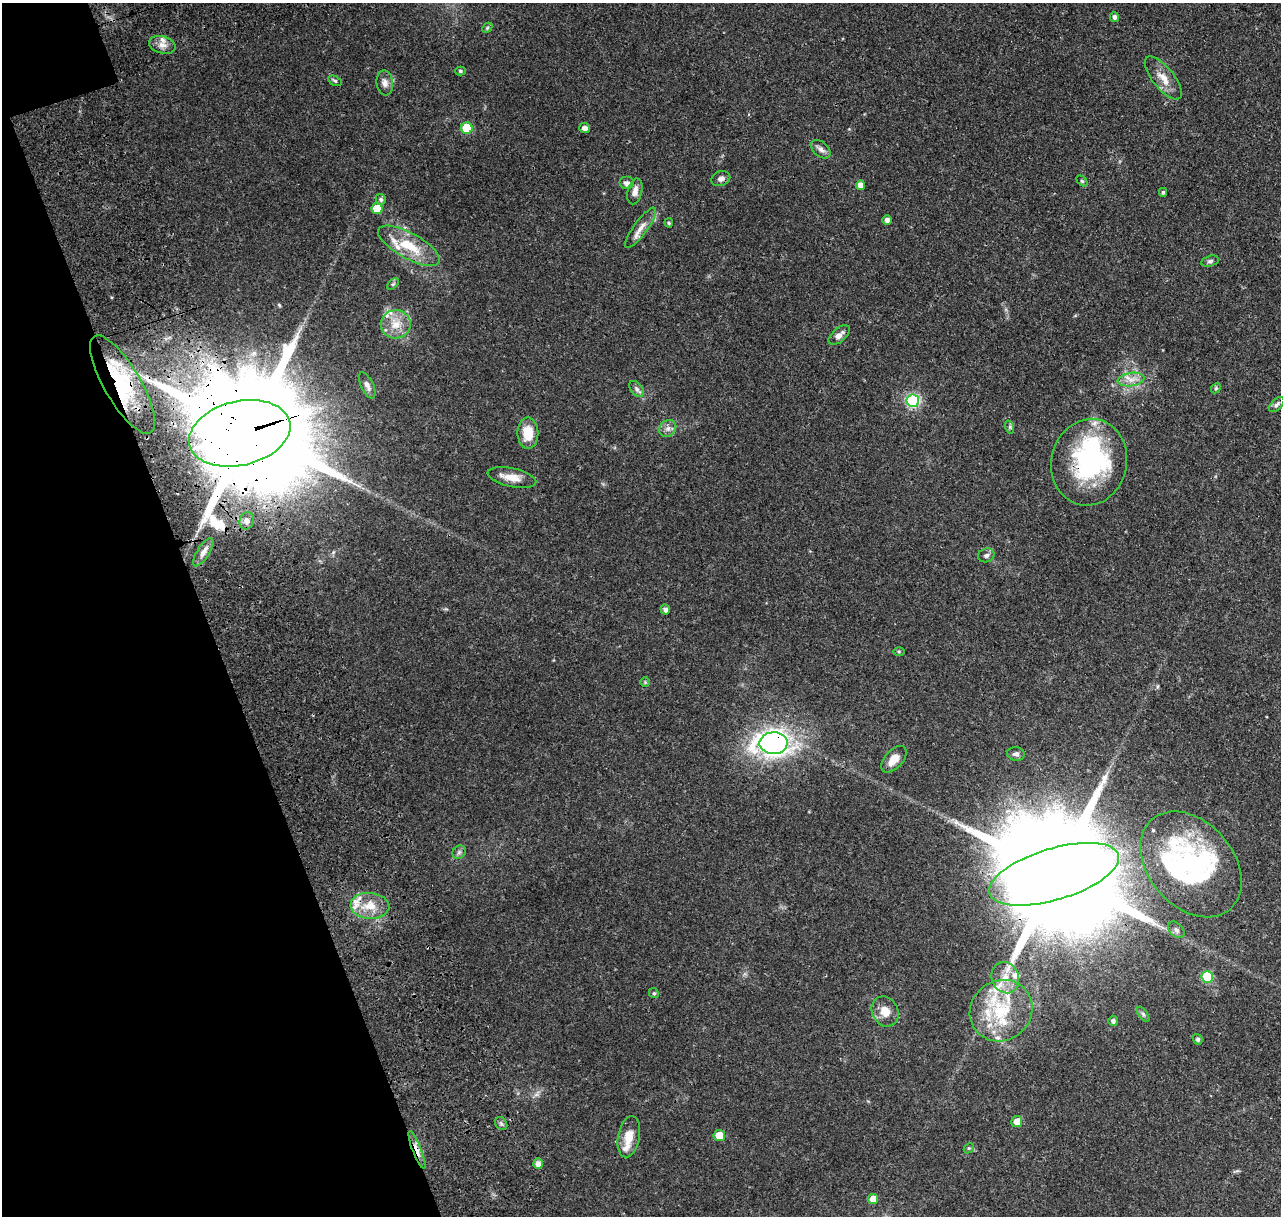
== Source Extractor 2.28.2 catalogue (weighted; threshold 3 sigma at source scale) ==
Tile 5 of 4 x 4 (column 1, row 2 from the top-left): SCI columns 435-1713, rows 2910-4123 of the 5993 x 5867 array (HDU 1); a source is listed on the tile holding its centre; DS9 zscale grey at full resolution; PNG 1283 x 1218 px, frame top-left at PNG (2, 3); each listed source drawn as its Kron ellipse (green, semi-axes under 4 px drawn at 4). Shown black and unused: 17% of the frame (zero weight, under 3 of 4 exposures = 25% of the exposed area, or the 3 px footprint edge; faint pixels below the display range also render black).
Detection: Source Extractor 2.28.2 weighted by HDU 2 'WHT'; one run over the whole footprint, this tile lists its part. Background 0.142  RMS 0.0044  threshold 0.0196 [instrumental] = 3 sigma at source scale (4.5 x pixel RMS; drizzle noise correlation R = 1.50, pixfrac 1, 0.0396/0.0396 arcsec/px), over >= 5 px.
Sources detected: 90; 7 inside a brighter object's white glare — neither listed nor drawn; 14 inside a brighter listed object's ellipse — not listed separately; the other 69 listed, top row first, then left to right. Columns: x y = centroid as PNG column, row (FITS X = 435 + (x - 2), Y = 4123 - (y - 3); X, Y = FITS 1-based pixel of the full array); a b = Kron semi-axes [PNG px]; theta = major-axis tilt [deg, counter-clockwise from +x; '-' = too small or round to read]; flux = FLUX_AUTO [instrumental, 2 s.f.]
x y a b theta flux
1114 17 5 4 - 1.1
487 28 6 4 45 0.56
162 45 13 8 -15 3
460 71 5 4 - 0.6
1163 78 26 10 -51 5.5
335 81 7 4 -29 0.7
385 83 12 8 -83 2.5
467 128 6 5 - 16
585 128 5 5 - 1.9
821 149 11 7 -40 1.8
721 179 10 7 19 1.8
1082 181 6 4 -45 0.52
627 183 7 6 - 1.5
860 185 5 4 - 3.2
635 191 13 7 76 2.7
1163 192 4 3 - 0.73
381 199 5 5 - 1
377 208 5 5 - 7.2
887 220 5 4 - 1.7
669 223 4 4 - 0.48
641 228 24 7 54 3.8
409 246 34 12 -29 14
1210 261 9 5 15 0.95
393 284 7 4 44 0.61
396 324 15 14 - 6.7
839 335 13 6 41 2.5
1131 380 13 6 7 3.1
122 385 56 18 -60 28
367 385 14 6 -64 1.9
1216 388 6 4 46 0.56
637 389 9 5 -50 1.2
913 401 6 6 - 51
1277 405 9 5 43 1
1010 427 7 4 -73 0.71
668 428 9 8 - 1.9
240 433 51 32 13 12000
528 433 15 10 -89 8.4
1089 462 43 38 77 59
512 478 24 9 -12 5.3
247 521 9 7 76 1.7
203 552 16 6 58 2.3
986 555 8 6 17 1.2
665 609 5 4 - 1.4
899 652 6 4 -1 0.47
645 682 5 5 - 0.52
774 743 14 11 2 220
1016 754 9 6 -7 1.4
894 759 16 9 47 4.9
459 852 7 6 - 1
1191 864 60 42 -49 54
1054 874 67 25 17 17000
370 906 19 13 -4 8
1176 930 10 6 -44 1.3
1207 977 6 6 - 23
1005 978 16 13 -66 5.7
654 993 5 4 - 0.56
885 1011 16 13 -60 5.4
1001 1011 32 30 37 25
1143 1014 8 4 -55 0.83
1113 1021 5 4 - 1
1198 1039 5 4 - 0.95
1017 1121 5 5 - 3.4
501 1123 7 5 -54 0.81
719 1135 6 5 - 5.7
629 1137 21 10 79 6.6
969 1148 6 4 42 0.53
417 1150 20 4 -69 3.1
538 1164 5 5 - 2.4
873 1199 5 5 - 5
Overlapping masked pixels (flux is a lower limit): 7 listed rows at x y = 122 385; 240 433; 1089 462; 774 743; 1054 874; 370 906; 417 1150